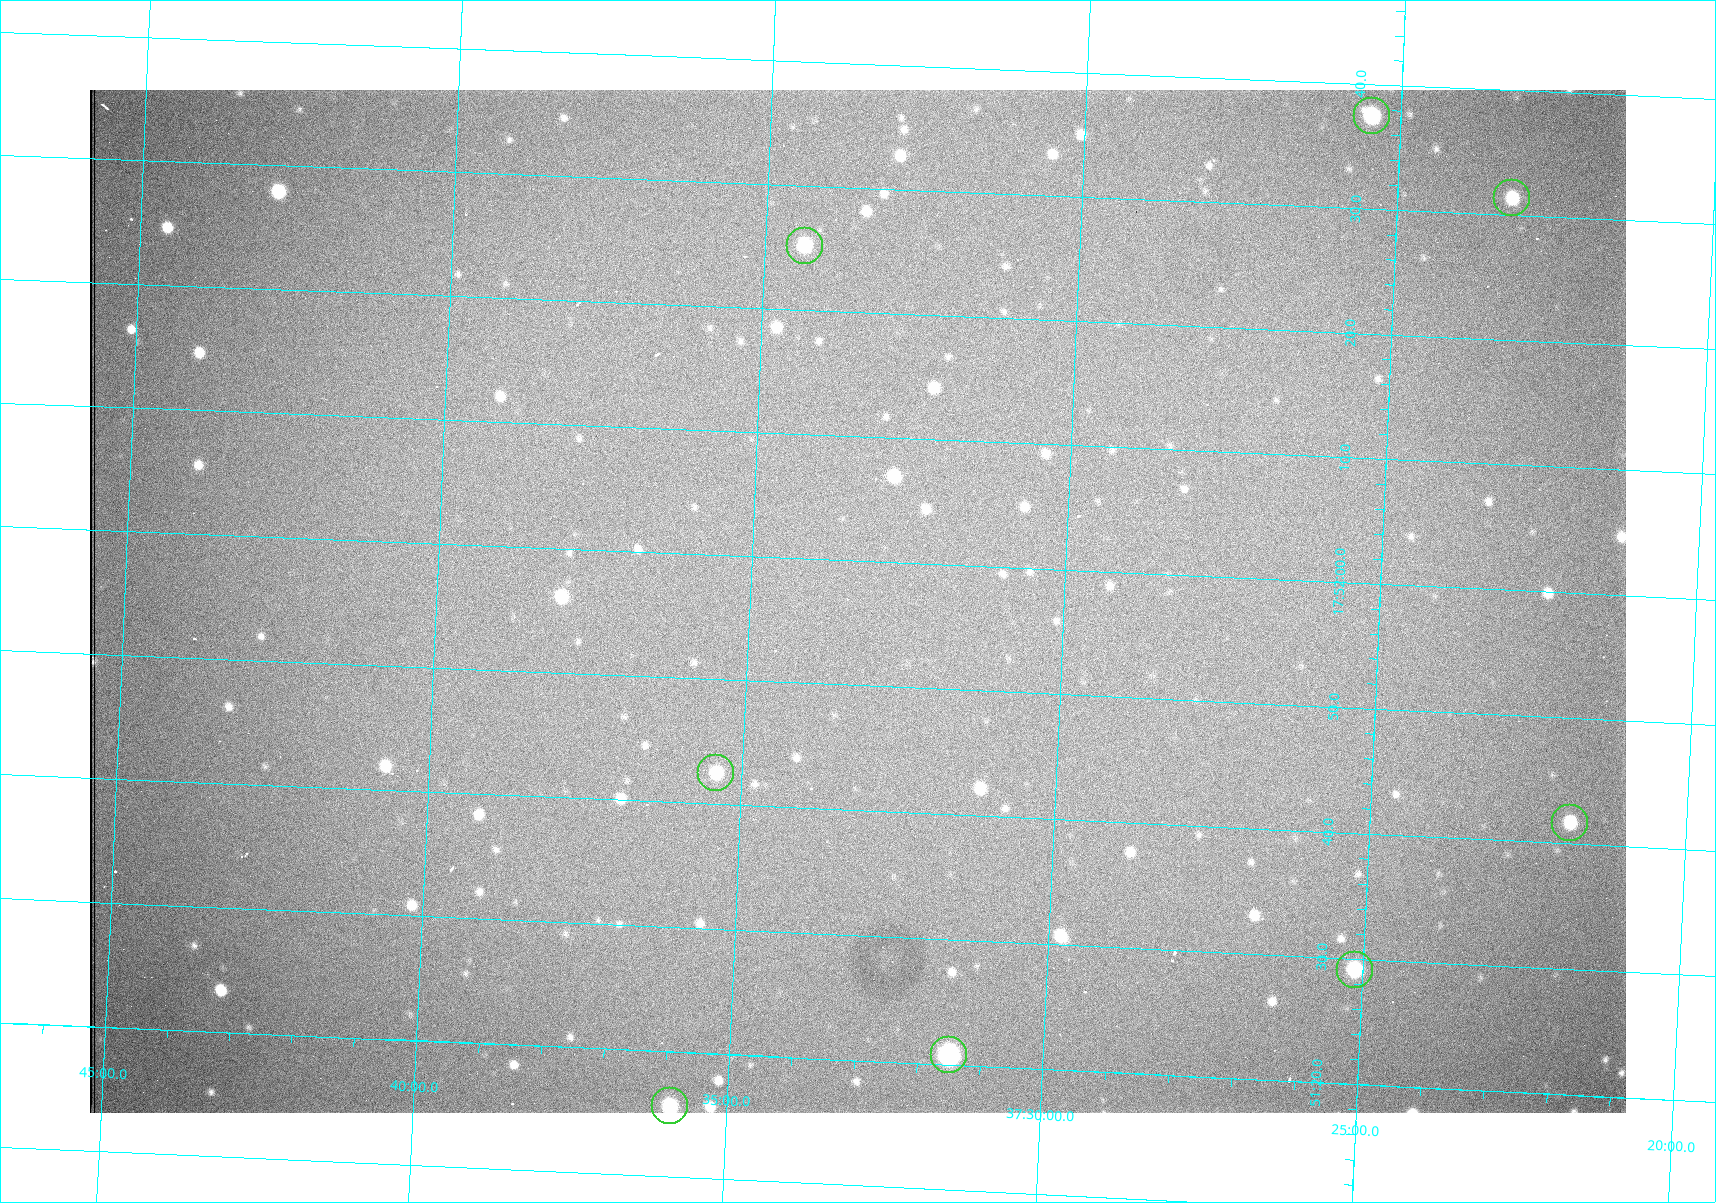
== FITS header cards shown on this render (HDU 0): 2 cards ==
NAXIS1  =                 1536 /fastest changing axis
NAXIS2  =                 1023 /next to fastest changing axis

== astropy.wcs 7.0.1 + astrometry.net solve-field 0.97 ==
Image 1536 x 1023 px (HDU 0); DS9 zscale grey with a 90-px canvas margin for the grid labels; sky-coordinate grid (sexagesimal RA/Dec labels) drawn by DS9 from the SOLVED WCS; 8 Tycho-2 reference stars matched to detected sources circled (green)
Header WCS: RA---TAN/DEC--TAN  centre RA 17:51:57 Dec +37:33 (267.99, +37.55 deg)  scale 0.958 arcsec/px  FOV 24.5' x 16.3'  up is +87 deg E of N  parity flipped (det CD > 0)
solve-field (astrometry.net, Tycho-2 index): VERIFIED the header's WCS against the Tycho-2 star catalogue (8 matches, 0 conflicts) and refined it, rather than solving blind
Solved WCS: RA---TAN-SIP/DEC--TAN-SIP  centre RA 17:51:57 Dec +37:33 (267.99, +37.55 deg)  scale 0.956 arcsec/px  FOV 24.5' x 16.3'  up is +87 deg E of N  parity flipped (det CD > 0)
The solver's refit moves the header's centre by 0.9 arcsec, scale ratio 0.9978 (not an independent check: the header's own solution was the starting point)
Tycho-2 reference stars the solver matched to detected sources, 8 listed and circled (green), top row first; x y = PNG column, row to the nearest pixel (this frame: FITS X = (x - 90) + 1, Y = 1023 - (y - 90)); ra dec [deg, ICRS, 3 dp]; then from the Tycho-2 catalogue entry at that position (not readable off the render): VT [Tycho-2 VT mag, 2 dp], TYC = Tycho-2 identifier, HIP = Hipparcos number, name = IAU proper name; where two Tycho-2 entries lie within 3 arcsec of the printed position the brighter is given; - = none
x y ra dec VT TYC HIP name
1372 116 268.156 +37.424 11.25 2620-712-1 - -
1512 198 268.131 +37.386 12.62 2620-526-1 - -
805 246 268.105 +37.573 11.82 3089-995-1 - -
716 773 267.927 +37.590 11.84 3089-1137-1 - -
1570 823 267.924 +37.364 11.94 2620-391-1 - -
1355 970 267.871 +37.419 11.35 2620-812-1 - -
949 1055 267.836 +37.525 9.96 3089-889-1 - -
670 1106 267.815 +37.598 11.54 3089-1081-1 - -